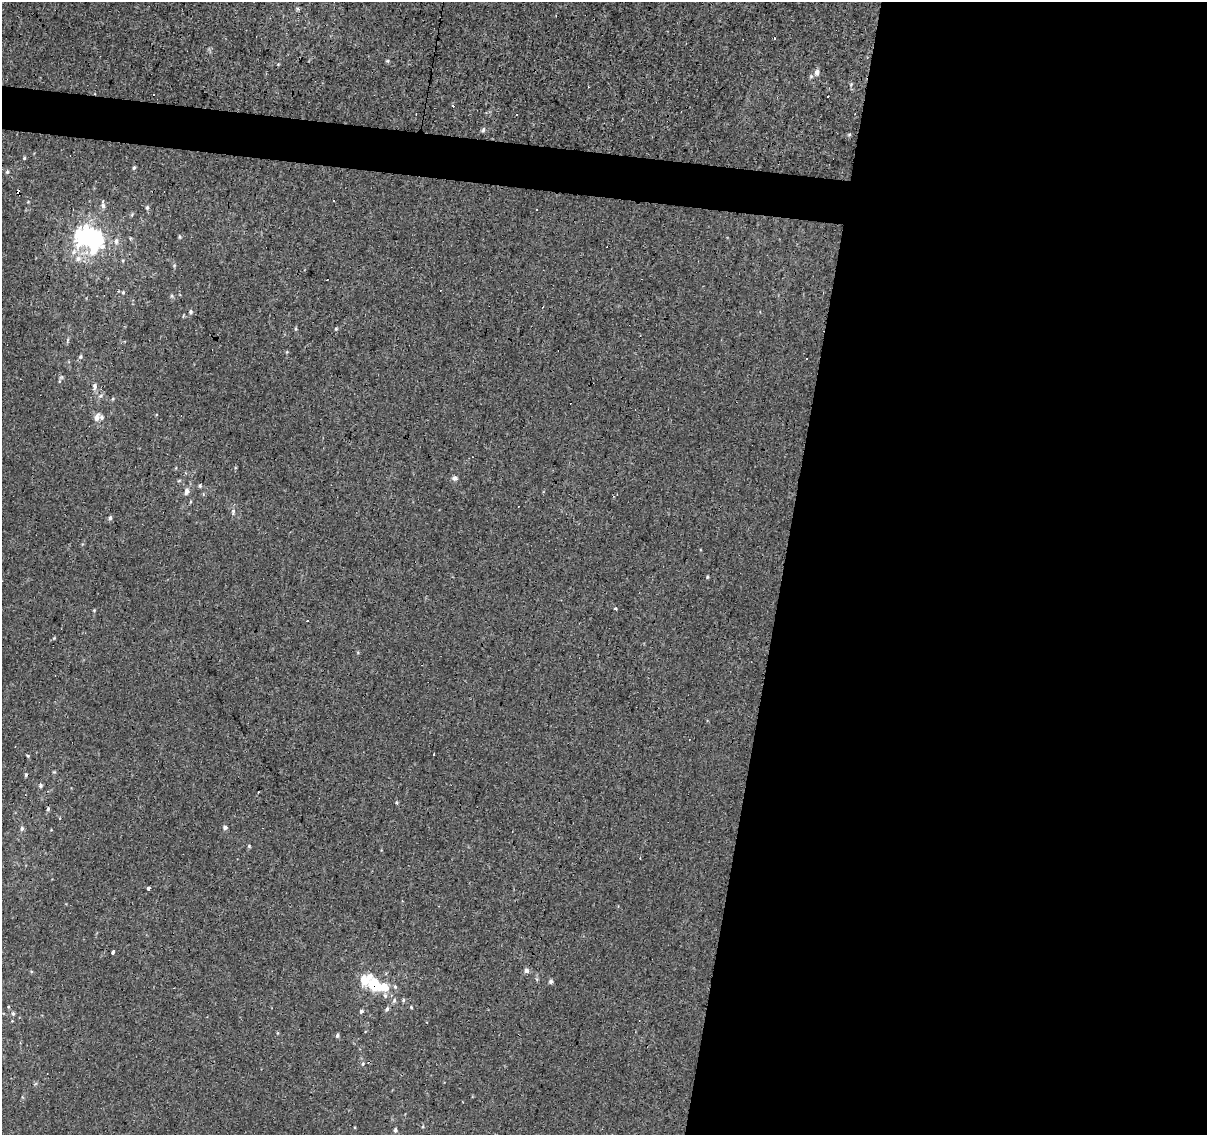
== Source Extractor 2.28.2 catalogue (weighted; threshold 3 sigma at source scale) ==
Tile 12 of 4 x 4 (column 4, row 3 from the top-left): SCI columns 3615-4819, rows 1355-2487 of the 4824 x 5035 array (HDU 1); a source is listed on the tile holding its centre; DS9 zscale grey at full resolution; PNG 1209 x 1137 px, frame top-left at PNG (2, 2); no overlay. Shown black and unused: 38% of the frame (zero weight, under 3 of 4 exposures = <1% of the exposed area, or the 3 px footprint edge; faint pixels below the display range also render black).
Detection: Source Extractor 2.28.2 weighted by HDU 2 'WHT'; one run over the whole footprint, this tile lists its part. Background -0.00146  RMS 0.0033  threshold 0.0146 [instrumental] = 3 sigma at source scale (4.5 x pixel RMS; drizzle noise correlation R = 1.50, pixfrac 1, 0.0396/0.0396 arcsec/px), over >= 5 px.
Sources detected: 76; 5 inside a brighter object's white glare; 8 cosmic-ray / hot-pixel residue — not listed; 2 inside a brighter listed object's ellipse — not listed separately; the other 61 listed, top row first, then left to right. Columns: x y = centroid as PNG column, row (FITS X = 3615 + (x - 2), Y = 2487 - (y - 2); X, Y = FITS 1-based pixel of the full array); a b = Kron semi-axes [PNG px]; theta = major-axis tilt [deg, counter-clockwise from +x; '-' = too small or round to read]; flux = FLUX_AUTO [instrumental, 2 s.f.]
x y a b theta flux
388 61 6 4 -72 0.37
817 72 8 7 - 1.5
851 84 5 3 - 0.33
154 95 3 3 - 0.87
483 130 6 4 73 0.59
849 135 5 3 - 0.37
24 158 4 4 - 0.34
134 168 5 4 - 0.49
7 172 6 4 75 0.52
103 206 7 5 -89 0.92
147 208 6 4 77 0.55
84 237 29 16 -53 26
116 241 9 6 -90 1.1
74 252 8 6 49 1.3
78 259 9 8 - 1.8
327 280 3 3 - 2.3
123 292 5 4 - 0.39
172 296 6 4 -71 0.44
191 312 6 5 - 0.67
296 329 5 3 - 0.38
336 329 4 4 - 0.36
80 357 7 5 87 0.53
806 358 3 3 - 2.1
95 386 10 6 -87 1.1
97 418 9 6 61 1.9
455 478 6 5 - 0.9
200 485 5 4 - 0.45
186 492 9 6 81 1.1
233 511 9 4 84 0.71
110 518 5 5 - 0.64
707 577 5 3 - 0.3
615 608 3 3 - 0.85
94 610 5 4 - 0.29
307 620 3 3 - 6.6
54 638 4 4 - 0.28
434 754 3 3 - 0.61
28 755 5 3 - 0.35
41 786 6 5 - 0.54
396 803 6 3 -71 0.39
48 809 5 5 - 0.49
225 827 5 4 - 0.92
22 828 6 5 - 0.77
249 846 5 4 - 0.34
640 858 2 2 - 0.2
149 888 3 3 - 4.8
113 951 4 3 - 4.7
526 970 6 5 - 1.1
364 980 10 7 -64 5
551 982 5 5 - 0.89
395 986 6 4 -69 0.53
377 987 12 10 -65 7.8
385 995 7 5 -75 0.75
394 1000 7 5 70 0.61
403 1000 5 4 - 0.47
411 1007 5 3 - 0.32
387 1009 6 5 - 0.7
361 1011 5 5 - 0.6
13 1013 5 4 - 0.43
337 1036 5 4 - 0.56
363 1064 5 5 - 0.45
395 1130 5 4 - 0.61
Overlapping masked pixels (flux is a lower limit): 1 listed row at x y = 377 987